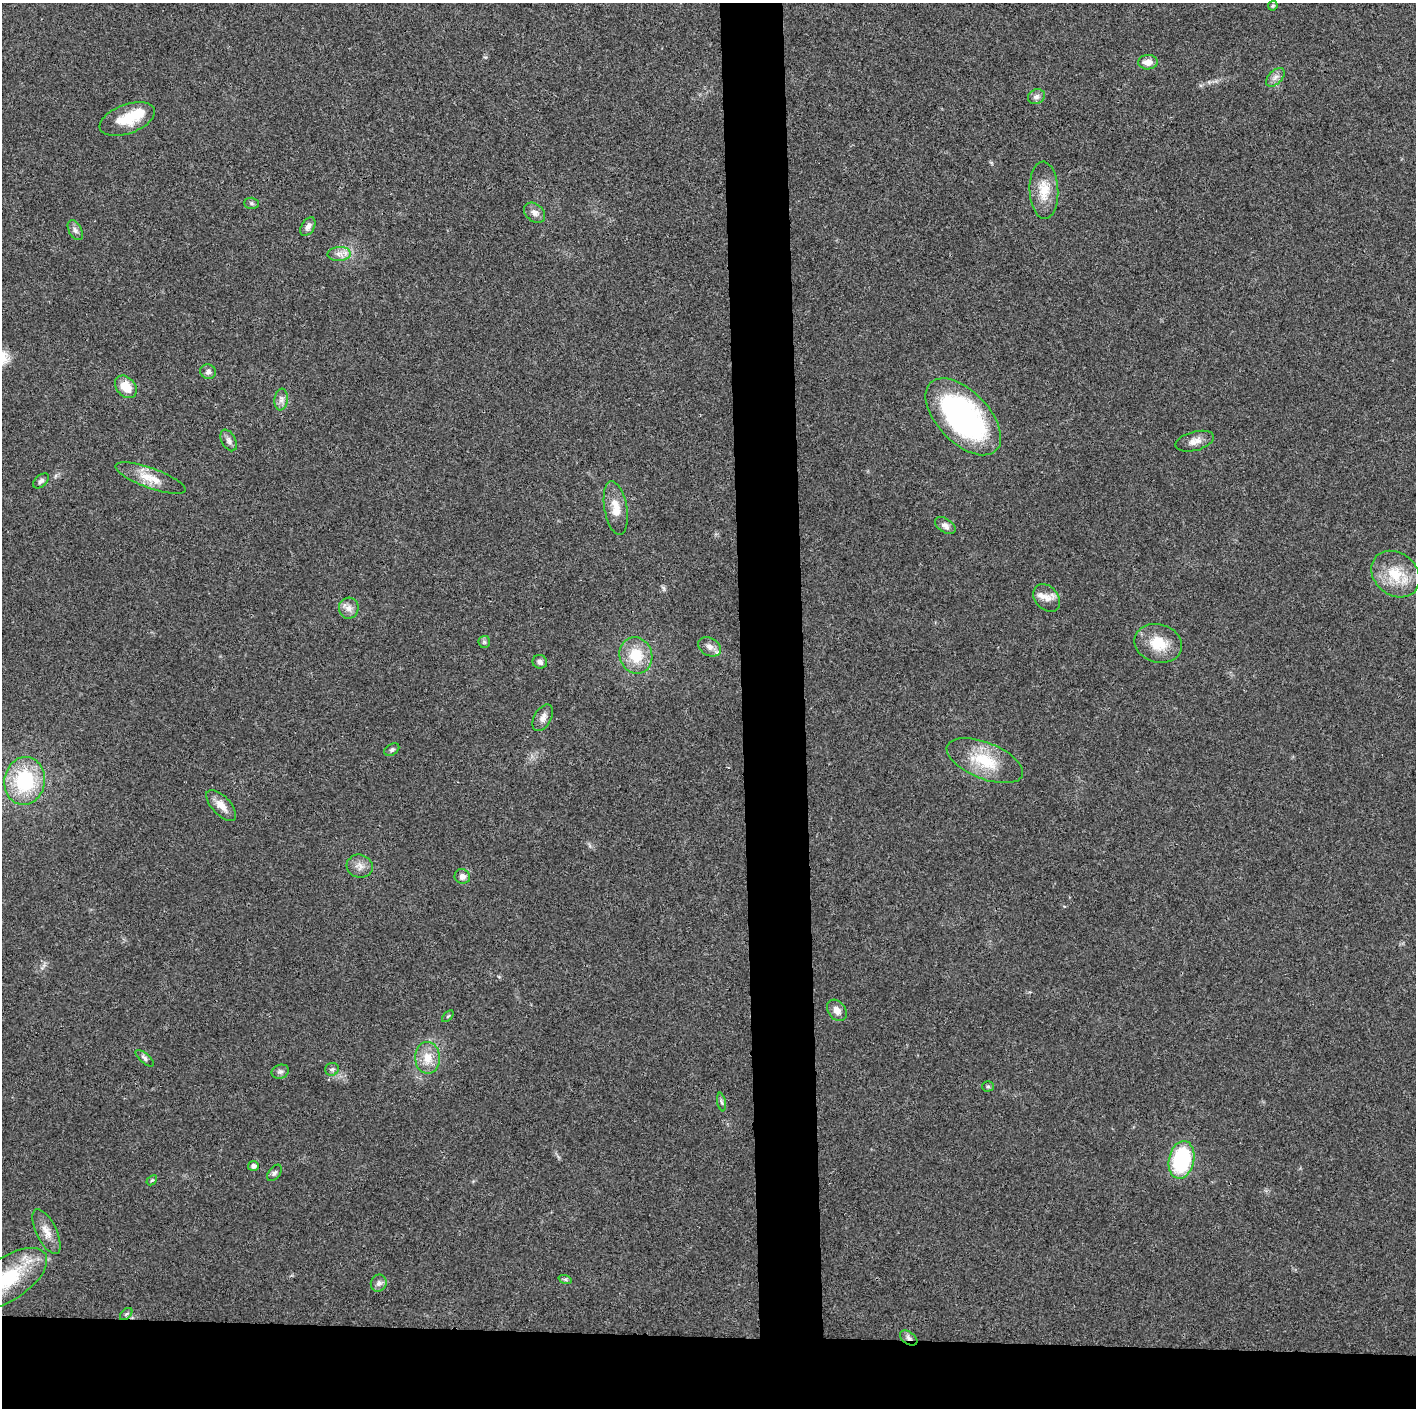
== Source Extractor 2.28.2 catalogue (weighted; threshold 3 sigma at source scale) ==
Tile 8 of 3 x 3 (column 2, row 3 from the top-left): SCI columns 1415-2828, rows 6-1411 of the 4243 x 4225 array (HDU 1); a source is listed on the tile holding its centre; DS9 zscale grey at full resolution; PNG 1418 x 1410 px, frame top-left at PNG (2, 3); each listed source drawn as its Kron ellipse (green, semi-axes under 4 px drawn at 4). Shown black and unused: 9% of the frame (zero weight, under 3 of 4 exposures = <1% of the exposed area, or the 3 px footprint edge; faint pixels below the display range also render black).
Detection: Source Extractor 2.28.2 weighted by HDU 2 'WHT'; one run over the whole footprint, this tile lists its part. Background 0.0192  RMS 0.0039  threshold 0.0176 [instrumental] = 3 sigma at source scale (4.5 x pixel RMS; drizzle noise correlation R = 1.50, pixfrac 1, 0.05/0.05 arcsec/px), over >= 5 px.
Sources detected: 55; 1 inside a brighter object's white glare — neither listed nor drawn; the other 54 listed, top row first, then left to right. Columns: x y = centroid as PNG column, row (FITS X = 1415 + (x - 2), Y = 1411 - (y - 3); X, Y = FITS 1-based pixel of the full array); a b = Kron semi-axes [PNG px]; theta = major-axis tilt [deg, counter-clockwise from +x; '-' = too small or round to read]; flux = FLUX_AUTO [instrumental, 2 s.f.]
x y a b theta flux
1273 6 5 4 - 0.53
1148 62 10 7 2 3.4
1275 77 11 6 46 1.9
1036 97 9 7 26 1.5
127 119 29 14 20 12
1044 190 28 14 -87 8.4
251 203 7 5 -2 0.77
535 213 12 8 -40 2.2
308 227 10 6 59 1.6
75 230 11 6 -62 1.5
339 254 11 7 4 2.3
208 372 8 7 - 1.3
126 387 13 9 -48 7.2
281 399 11 6 83 1.8
963 417 47 25 -46 85
229 440 11 7 -62 1.6
1195 441 20 9 14 3.3
150 478 37 10 -20 7.2
41 481 9 5 41 1
616 508 27 11 -80 6.1
945 526 11 7 -34 1.9
1396 574 26 21 -39 12
1047 598 15 11 -48 3.8
349 608 10 10 - 2.4
484 642 6 5 - 0.72
1158 643 24 19 -15 10
710 647 12 8 -28 2.3
636 655 18 16 -72 11
540 662 7 6 - 1.5
543 718 14 8 59 2.6
392 750 8 5 31 0.92
985 761 40 18 -22 16
25 781 24 20 81 28
221 805 19 9 -47 4.2
360 866 13 11 -16 2.8
462 876 8 7 - 2
837 1010 12 8 -51 2.7
448 1016 7 3 45 0.51
145 1058 11 4 -41 1
428 1058 16 12 -88 5.9
332 1069 7 6 - 0.92
280 1072 9 7 22 1.2
988 1086 6 5 - 0.57
721 1102 9 3 -79 0.83
1181 1160 19 12 78 35
253 1166 5 5 - 1.5
274 1173 9 5 52 0.98
152 1180 6 4 41 0.54
47 1232 24 10 -64 4.6
7 1279 45 21 33 25
565 1279 7 4 -18 0.7
379 1283 9 8 - 1.5
126 1314 7 4 44 0.71
909 1338 10 6 -36 1.5
Overlapping masked pixels (flux is a lower limit): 1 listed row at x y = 909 1338
Isophote crosses this tile's border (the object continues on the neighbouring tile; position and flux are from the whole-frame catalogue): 1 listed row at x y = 7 1279